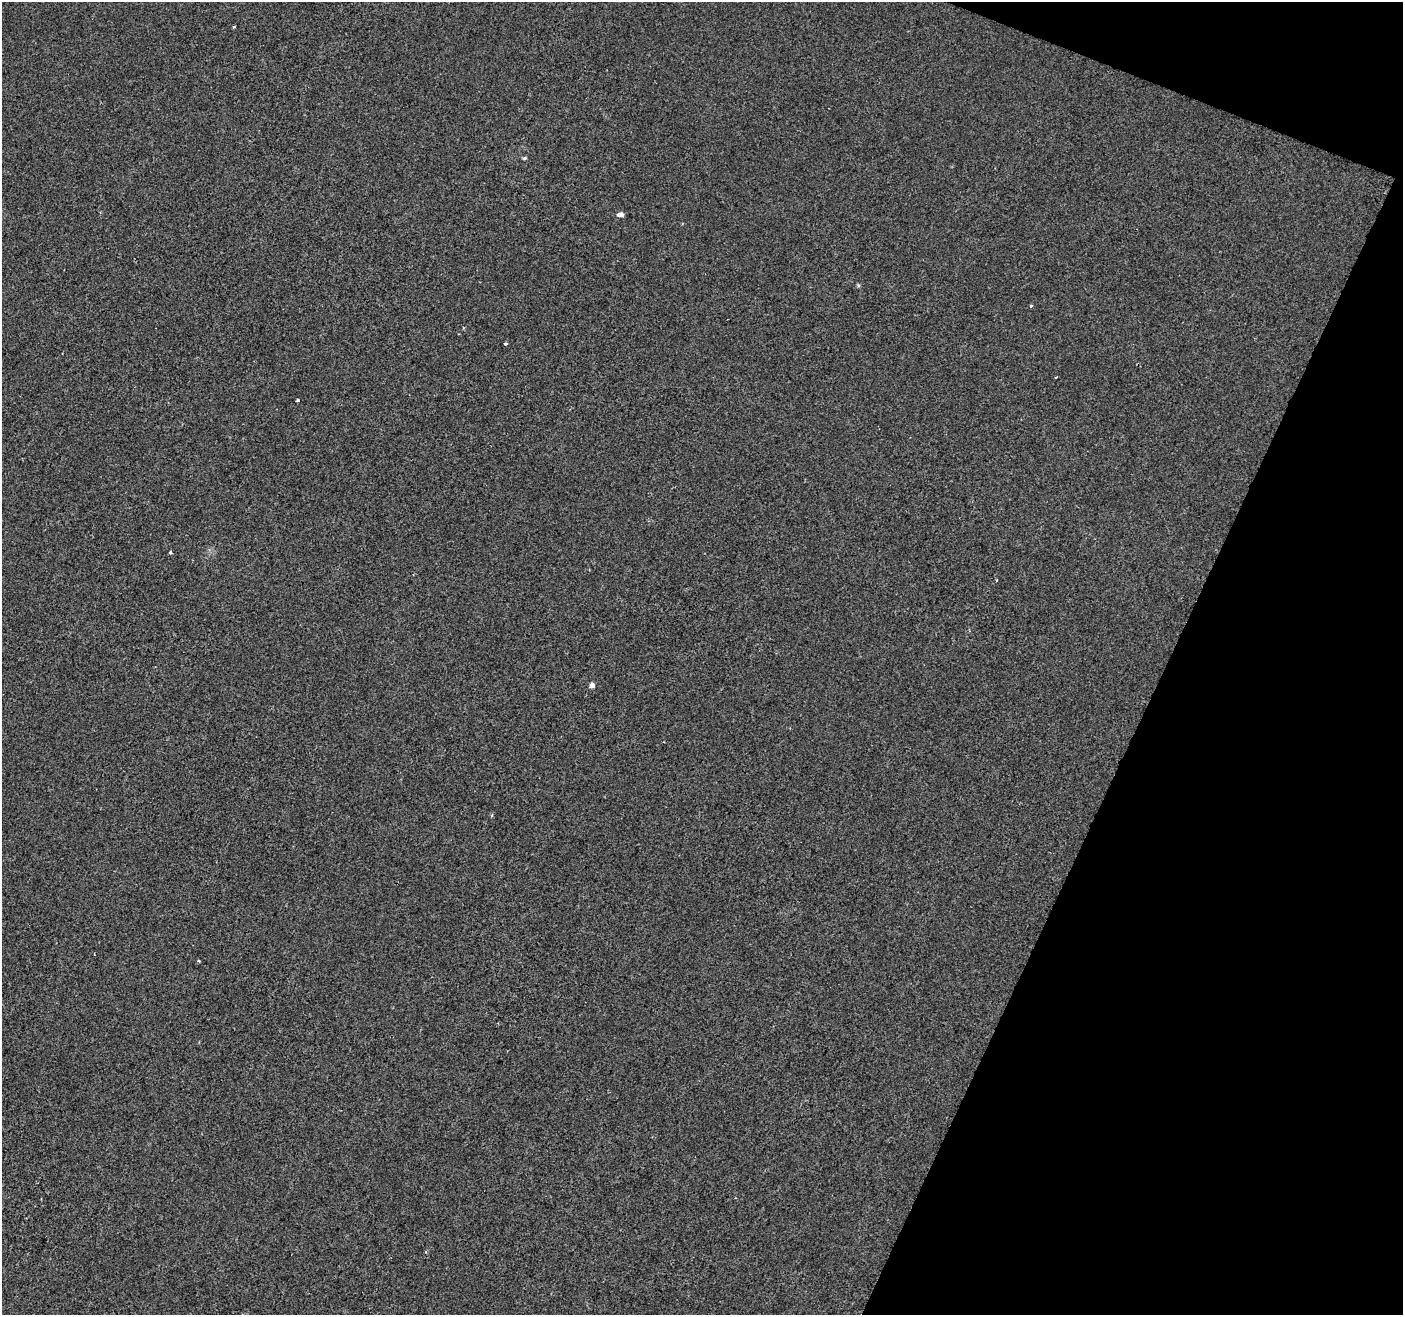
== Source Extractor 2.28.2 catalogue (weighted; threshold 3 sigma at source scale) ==
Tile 8 of 4 x 4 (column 4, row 2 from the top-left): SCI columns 4203-5603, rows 2837-4149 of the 5616 x 5741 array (HDU 1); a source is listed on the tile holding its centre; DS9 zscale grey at full resolution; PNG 1405 x 1317 px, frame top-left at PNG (2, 2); no overlay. Shown black and unused: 19% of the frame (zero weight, under 2 of 3 exposures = <1% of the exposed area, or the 3 px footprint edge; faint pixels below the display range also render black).
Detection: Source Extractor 2.28.2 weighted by HDU 2 'WHT'; one run over the whole footprint, this tile lists its part. Background 0.00143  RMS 0.0049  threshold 0.0218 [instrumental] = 3 sigma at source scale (4.5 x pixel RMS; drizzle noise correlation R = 1.50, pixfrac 1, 0.0396/0.0396 arcsec/px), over >= 5 px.
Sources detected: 12; all 12 listed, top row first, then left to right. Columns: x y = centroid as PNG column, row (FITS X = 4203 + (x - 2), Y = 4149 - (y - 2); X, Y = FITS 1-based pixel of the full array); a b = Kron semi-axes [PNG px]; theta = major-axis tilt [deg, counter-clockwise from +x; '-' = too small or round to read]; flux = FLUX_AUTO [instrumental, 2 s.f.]
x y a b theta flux
234 27 4 3 - 0.5
524 158 5 4 - 0.65
620 214 7 5 5 1.8
1031 306 4 3 - 0.51
506 344 3 3 - 1.1
1056 377 3 2 - 0.59
297 400 3 3 - 1.8
170 552 4 3 - 2
996 580 3 2 - 0.42
592 685 4 4 - 3.2
94 954 3 3 - 0.45
199 961 3 2 - 0.9